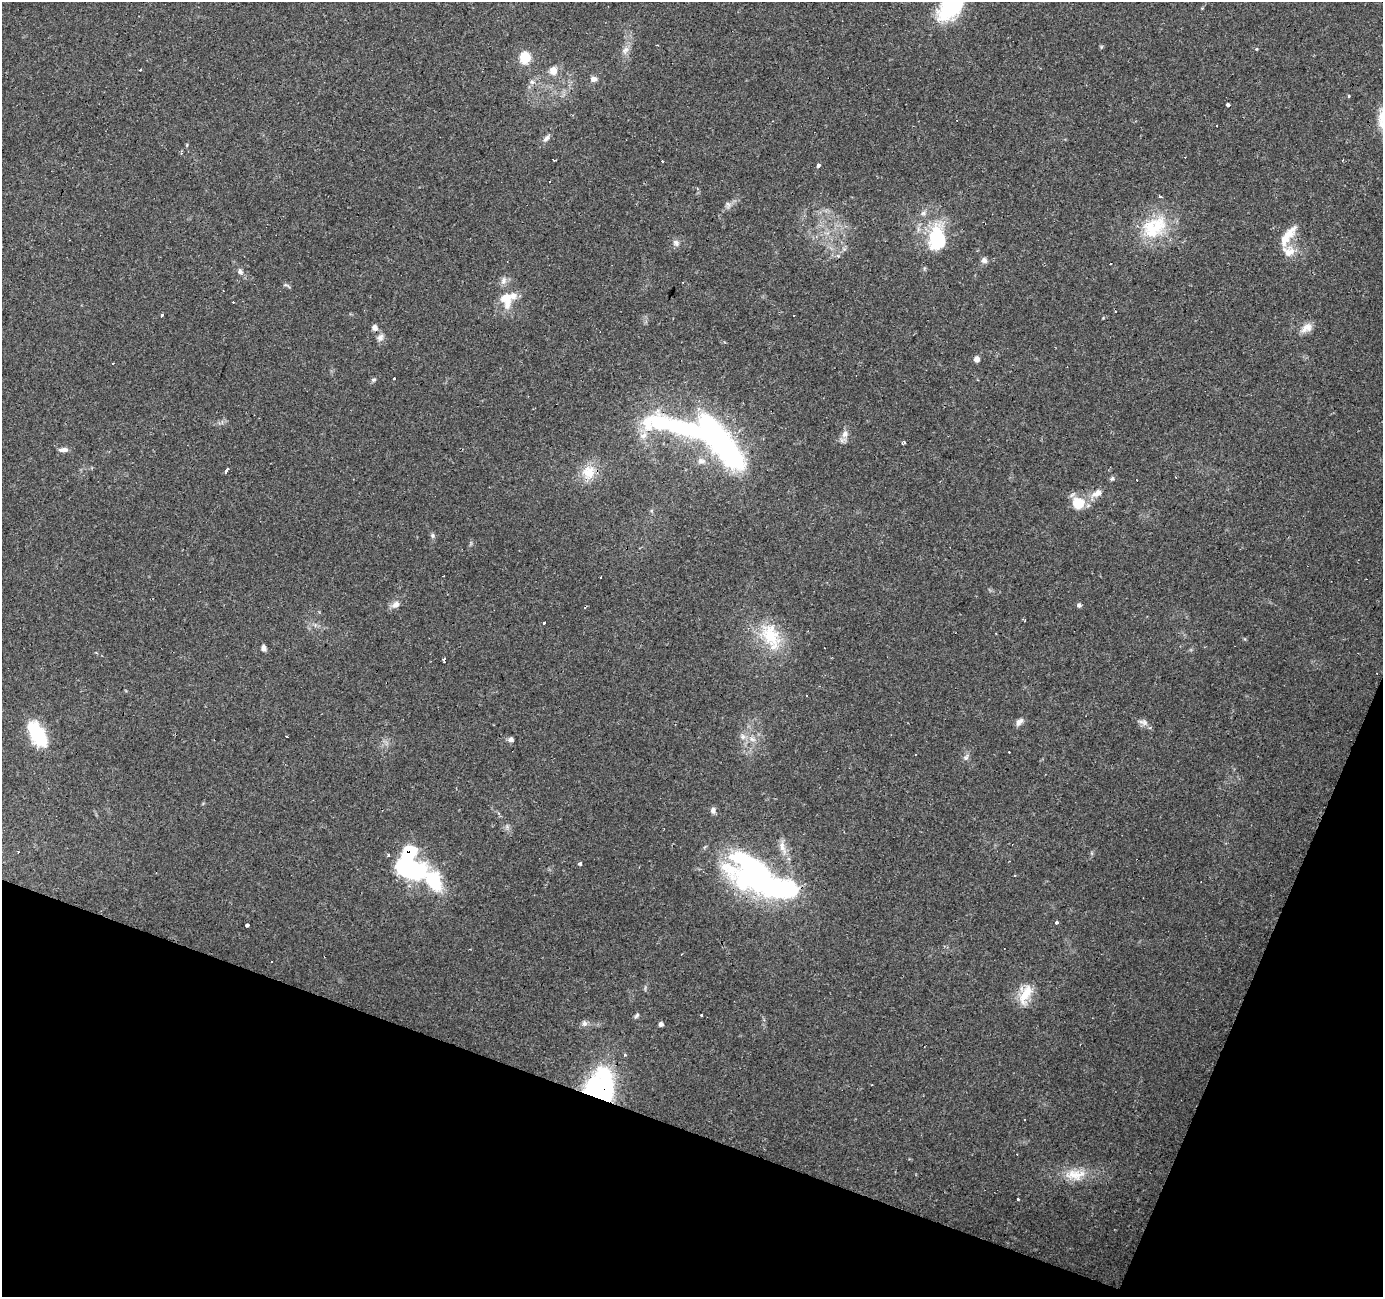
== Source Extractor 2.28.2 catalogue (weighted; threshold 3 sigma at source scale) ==
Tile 15 of 4 x 4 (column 3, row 4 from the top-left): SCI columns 2761-4141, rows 207-1501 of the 5523 x 5658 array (HDU 1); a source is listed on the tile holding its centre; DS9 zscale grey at full resolution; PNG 1385 x 1299 px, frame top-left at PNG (2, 2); no overlay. Shown black and unused: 18% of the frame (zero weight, under 2 of 3 exposures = <1% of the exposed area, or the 3 px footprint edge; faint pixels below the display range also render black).
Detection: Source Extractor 2.28.2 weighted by HDU 2 'WHT'; one run over the whole footprint, this tile lists its part. Background 0.0346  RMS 0.0034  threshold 0.0152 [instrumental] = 3 sigma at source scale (4.5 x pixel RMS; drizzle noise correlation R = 1.50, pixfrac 1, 0.0396/0.0396 arcsec/px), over >= 5 px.
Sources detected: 107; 6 inside a brighter object's white glare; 21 cosmic-ray / hot-pixel residue — not listed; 6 inside a brighter listed object's ellipse — not listed separately; the other 74 listed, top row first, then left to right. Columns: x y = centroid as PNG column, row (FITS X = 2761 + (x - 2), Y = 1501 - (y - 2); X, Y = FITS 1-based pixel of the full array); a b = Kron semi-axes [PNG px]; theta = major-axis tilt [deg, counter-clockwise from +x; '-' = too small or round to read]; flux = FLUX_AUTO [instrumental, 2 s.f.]
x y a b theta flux
950 7 39 22 47 24
625 50 12 7 45 1.8
525 58 6 6 - 29
553 70 11 10 - 2.9
594 79 9 7 1 1.4
532 82 7 5 -42 0.9
1348 96 3 3 - 2.6
1228 105 4 3 - 0.86
546 138 12 6 49 1.3
818 165 4 3 - 4.6
1159 196 3 3 - 5.7
728 205 10 5 -74 0.91
1154 227 38 27 34 19
1288 234 28 11 47 5.4
937 239 36 22 89 20
676 243 10 8 -45 1.4
1289 251 19 15 -10 4.7
984 260 8 7 - 1.2
1111 263 3 3 - 0.66
240 271 9 7 -53 1.3
287 285 12 3 -33 0.58
506 299 25 15 -79 8.2
162 316 3 3 - 2.5
374 327 7 7 - 1.5
1306 328 17 10 34 2.7
380 337 11 8 63 1.6
977 359 5 5 - 2.2
394 378 3 3 - 2.7
374 380 6 5 - 0.66
659 424 41 25 -1 25
845 434 11 9 57 2.1
904 443 3 3 - 0.72
726 448 59 23 -50 73
63 450 12 5 3 1.6
701 461 12 7 -11 1.9
227 470 6 3 57 2.4
589 472 21 18 48 6.9
1112 478 7 5 61 0.61
1097 493 18 9 26 3
1078 503 16 15 - 6.9
433 535 6 6 - 0.75
396 604 11 8 35 2
1079 605 5 5 - 0.77
544 623 3 3 - 0.97
771 636 42 23 -66 15
263 648 6 5 - 1.3
444 660 5 3 - 1.8
1019 722 12 6 45 1.5
1143 722 15 6 -25 1.6
37 734 25 13 -60 19
743 736 8 7 - 1.4
511 739 6 6 - 1.1
752 739 9 7 -16 1.7
966 757 10 7 56 1.2
713 810 8 7 - 1.2
782 847 23 8 -70 3.3
18 852 2 2 - 0.33
409 854 19 13 55 19
388 856 3 3 - 1.3
580 864 3 3 - 2
1014 876 3 2 - 0.41
434 881 41 19 -50 17
758 881 80 30 -22 75
1056 922 3 3 - 2.3
247 925 4 4 - 1.5
1025 994 28 14 68 7.2
702 1015 3 3 - 0.94
637 1016 8 4 52 0.72
584 1023 9 7 -63 1.1
661 1024 4 4 - 1.2
601 1086 37 32 81 43
1025 1119 3 2 - 0.29
1075 1175 32 15 2 8.2
1017 1199 3 3 - 5
Overlapping masked pixels (flux is a lower limit): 4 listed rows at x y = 659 424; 409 854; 758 881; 601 1086
Isophote crosses this tile's border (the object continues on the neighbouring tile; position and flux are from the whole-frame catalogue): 1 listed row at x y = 950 7